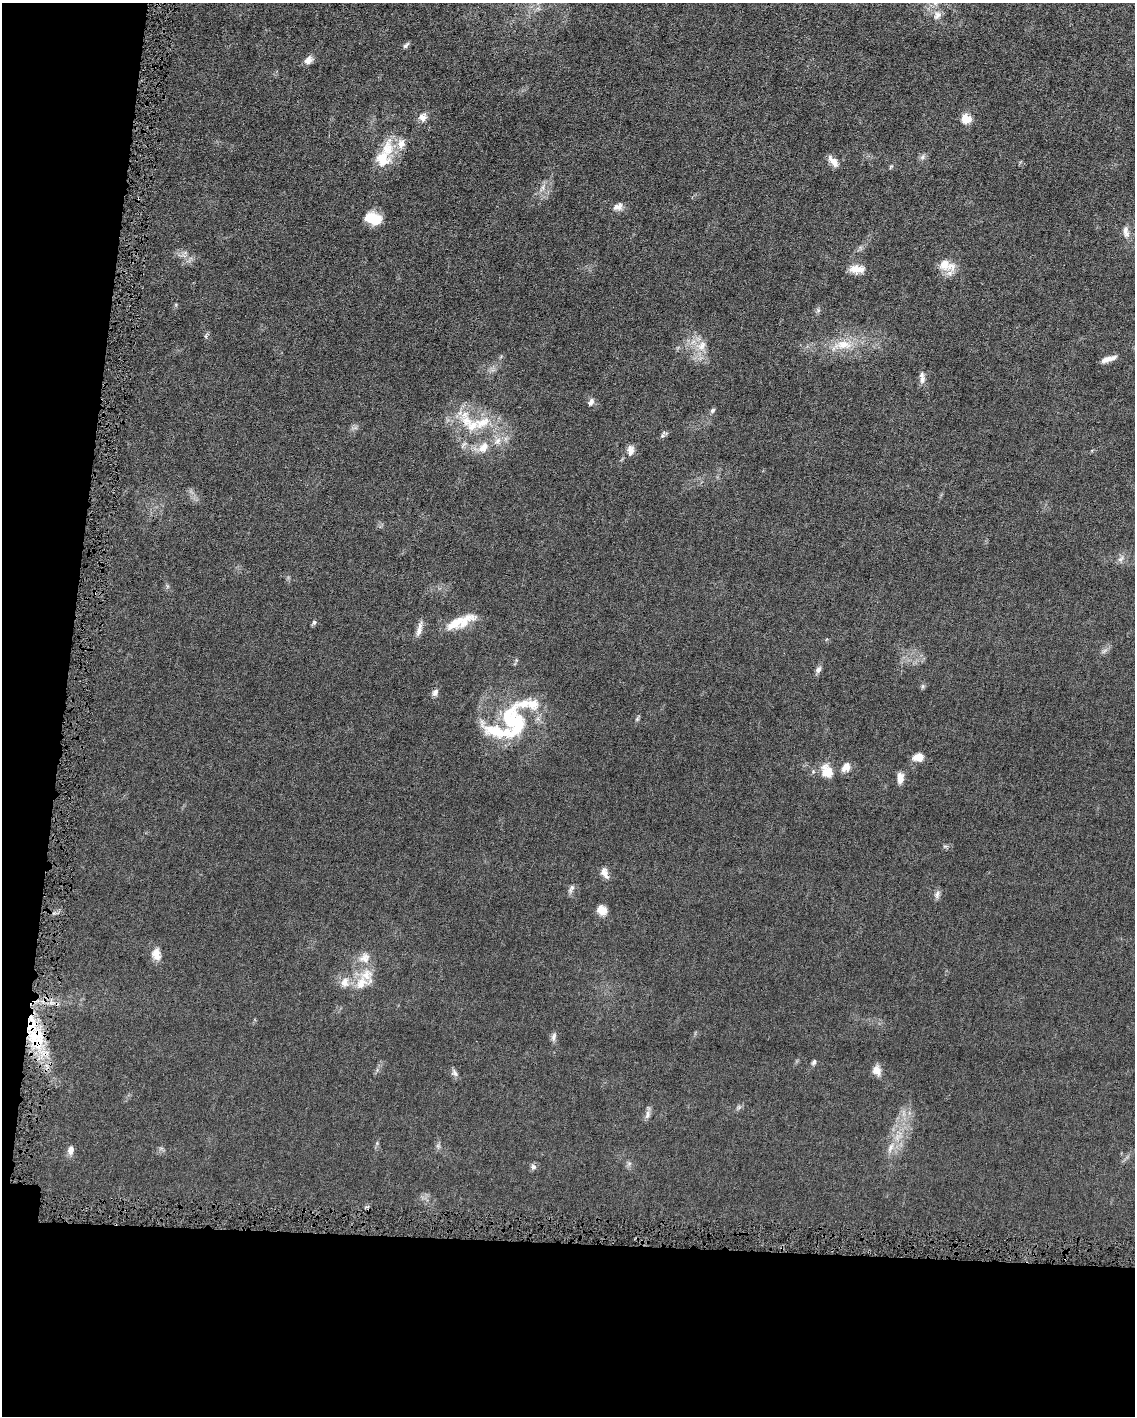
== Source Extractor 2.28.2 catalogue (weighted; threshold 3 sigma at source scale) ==
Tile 9 of 4 x 3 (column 1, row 3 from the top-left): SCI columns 2-1134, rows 107-1520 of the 4532 x 4563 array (HDU 1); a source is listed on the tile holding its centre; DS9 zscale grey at full resolution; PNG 1137 x 1418 px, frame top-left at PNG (2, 3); no overlay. Shown black and unused: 18% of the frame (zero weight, under 4 of 8 exposures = <1% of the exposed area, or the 3 px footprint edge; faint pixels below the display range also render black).
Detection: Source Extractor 2.28.2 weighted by HDU 2 'WHT'; one run over the whole footprint, this tile lists its part. Background 0.0155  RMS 0.0022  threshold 0.00912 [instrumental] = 3 sigma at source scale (4.09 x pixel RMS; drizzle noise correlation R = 1.36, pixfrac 0.8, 0.05/0.05 arcsec/px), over >= 5 px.
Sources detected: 72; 1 too faint to see at this stretch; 2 inside a brighter object's white glare — not listed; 11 inside a brighter listed object's ellipse — not listed separately; the other 58 listed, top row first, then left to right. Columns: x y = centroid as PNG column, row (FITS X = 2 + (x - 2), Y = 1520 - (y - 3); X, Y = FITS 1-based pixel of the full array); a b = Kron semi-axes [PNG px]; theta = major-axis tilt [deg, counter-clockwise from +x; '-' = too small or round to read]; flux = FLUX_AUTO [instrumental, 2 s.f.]
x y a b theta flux
937 15 14 10 62 1.5
406 46 9 5 38 0.5
308 60 10 7 53 1.4
423 117 9 7 -24 1.4
966 119 10 8 -36 3.2
387 148 29 16 78 5.3
922 157 8 6 73 0.55
833 161 14 6 -50 1.6
891 167 6 4 44 0.27
543 186 10 3 69 0.58
618 207 12 8 27 1.2
375 219 17 13 -53 3.8
1126 232 18 8 -82 1.4
946 265 24 13 -13 3.1
857 269 15 8 -4 3
176 305 6 3 -73 0.23
702 345 16 10 58 2.3
843 345 30 13 1 5
1108 359 18 6 17 1.5
922 380 11 7 81 0.9
591 402 11 7 59 0.77
712 411 6 6 - 0.44
482 422 30 15 24 5.8
662 436 6 5 - 0.42
498 441 11 8 63 1.3
483 447 15 11 50 2.5
630 450 11 8 85 1.4
1120 559 9 4 26 0.57
314 622 7 6 - 0.39
454 623 41 13 20 4.8
419 629 20 6 76 1.3
818 669 9 6 59 0.75
923 686 7 4 71 0.33
435 692 10 7 64 0.73
525 704 43 15 18 6
637 719 6 5 - 0.32
512 731 49 19 31 11
918 757 13 10 6 1.7
846 767 11 8 50 1.8
827 771 18 13 -60 3.3
900 778 12 7 88 1.7
605 873 14 8 -60 1.5
571 888 12 6 62 0.7
937 895 13 6 85 0.75
602 910 12 10 -47 2
156 954 15 10 -77 2
366 975 24 17 -54 4.2
345 982 13 11 76 2
554 1037 12 6 73 0.71
36 1039 35 22 -71 11
814 1062 7 5 62 0.44
877 1070 13 10 -70 1.5
454 1073 12 6 -52 0.67
648 1114 13 6 77 0.88
438 1146 7 5 -45 0.42
891 1148 15 7 67 1.5
71 1150 10 7 84 1.2
533 1167 8 7 - 0.65
Overlapping masked pixels (flux is a lower limit): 1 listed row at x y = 36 1039